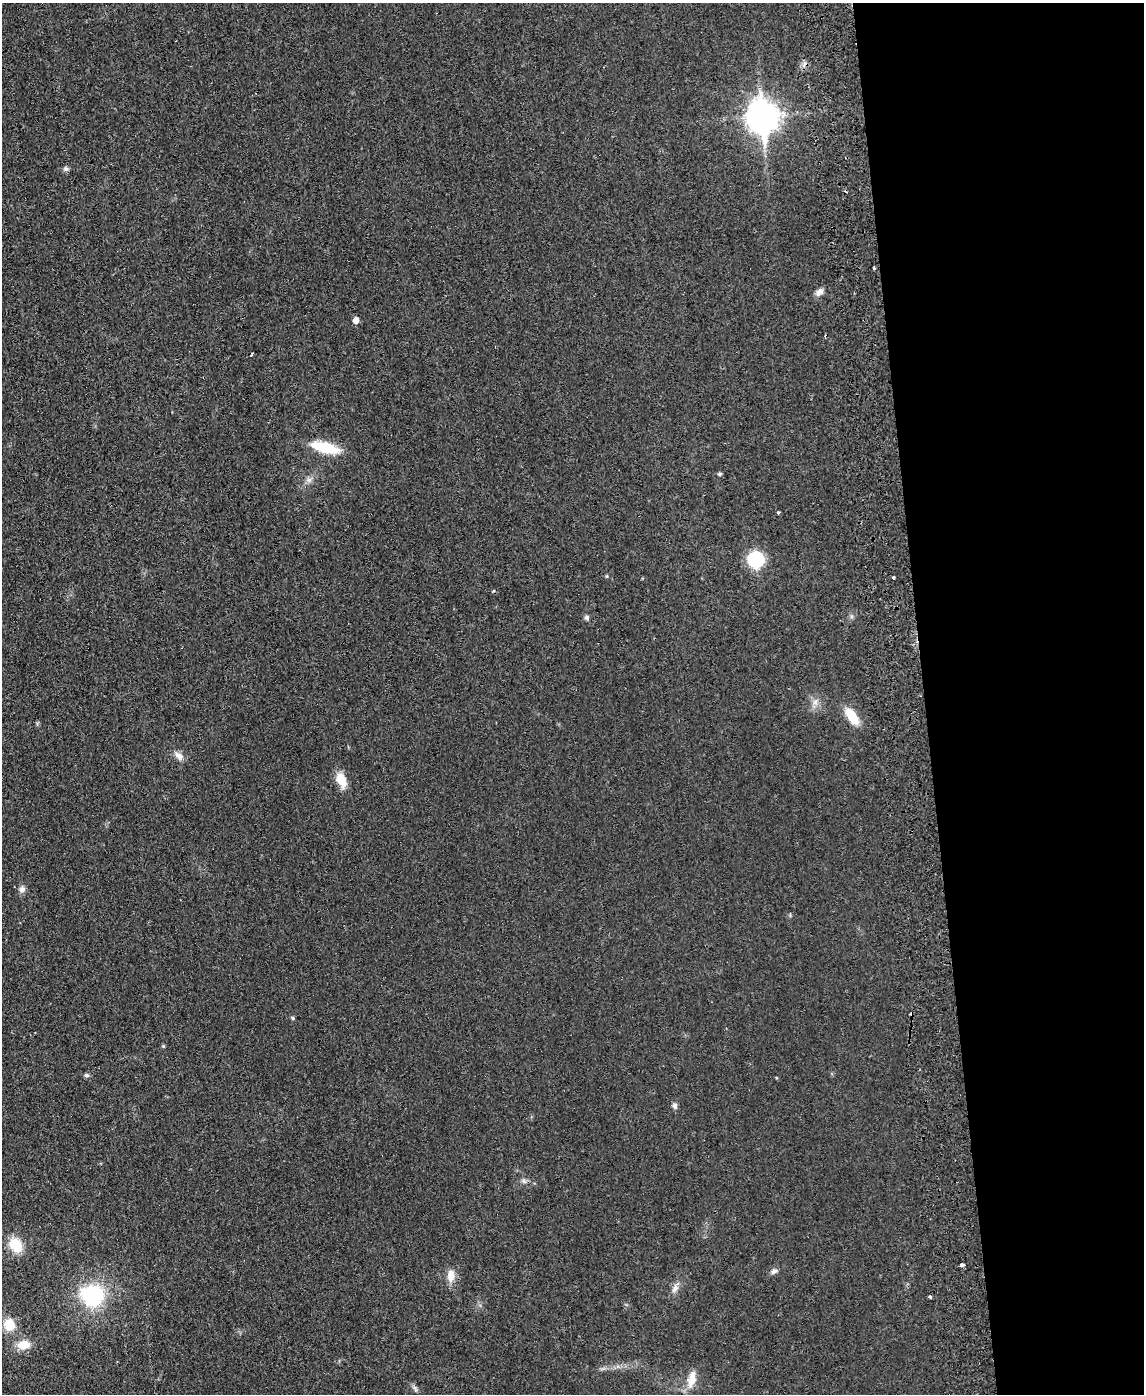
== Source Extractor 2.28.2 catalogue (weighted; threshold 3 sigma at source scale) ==
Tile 8 of 4 x 3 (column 4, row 2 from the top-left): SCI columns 3484-4625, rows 1635-3026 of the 4682 x 4559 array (HDU 1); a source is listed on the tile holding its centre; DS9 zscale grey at full resolution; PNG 1146 x 1396 px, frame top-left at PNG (2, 3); no overlay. Shown black and unused: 19% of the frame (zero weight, under 2 of 3 exposures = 3% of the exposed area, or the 3 px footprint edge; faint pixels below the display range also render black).
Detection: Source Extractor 2.28.2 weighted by HDU 2 'WHT'; one run over the whole footprint, this tile lists its part. Background 0.0304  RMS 0.0045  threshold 0.0205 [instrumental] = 3 sigma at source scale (4.5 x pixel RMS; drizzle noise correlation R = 1.50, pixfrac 1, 0.05/0.05 arcsec/px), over >= 5 px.
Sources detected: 34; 1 inside a brighter object's white glare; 2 cosmic-ray / hot-pixel residue — not listed; the other 31 listed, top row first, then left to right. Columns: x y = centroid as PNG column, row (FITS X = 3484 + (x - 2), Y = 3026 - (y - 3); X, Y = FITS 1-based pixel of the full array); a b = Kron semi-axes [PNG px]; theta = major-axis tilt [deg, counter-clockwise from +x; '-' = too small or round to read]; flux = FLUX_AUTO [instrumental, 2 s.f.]
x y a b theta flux
763 116 12 10 -83 600
66 169 7 6 - 1.1
874 268 3 3 - 0.63
820 292 10 7 45 2.4
356 320 5 5 - 3.5
325 447 31 10 -15 16
719 474 6 4 1 0.67
309 480 8 6 -43 1.4
778 512 3 3 - 0.58
756 559 9 9 - 37
893 578 3 3 - 0.51
587 618 6 6 - 1
852 716 15 8 -53 14
179 756 14 8 -37 2.7
341 780 19 11 -69 6.5
22 889 8 8 - 1.9
293 1018 6 4 -88 0.54
163 1046 5 4 - 0.53
87 1075 6 5 - 0.9
675 1106 9 6 -68 1.3
524 1181 8 6 -23 1.2
16 1245 17 12 -61 11
962 1265 4 3 - 2.4
774 1271 9 6 36 1.5
451 1276 17 9 83 4.4
675 1288 14 7 64 2.4
93 1296 25 20 71 33
930 1297 4 3 - 0.63
9 1325 13 11 -79 8.2
23 1345 14 9 7 7.1
692 1379 22 10 77 6